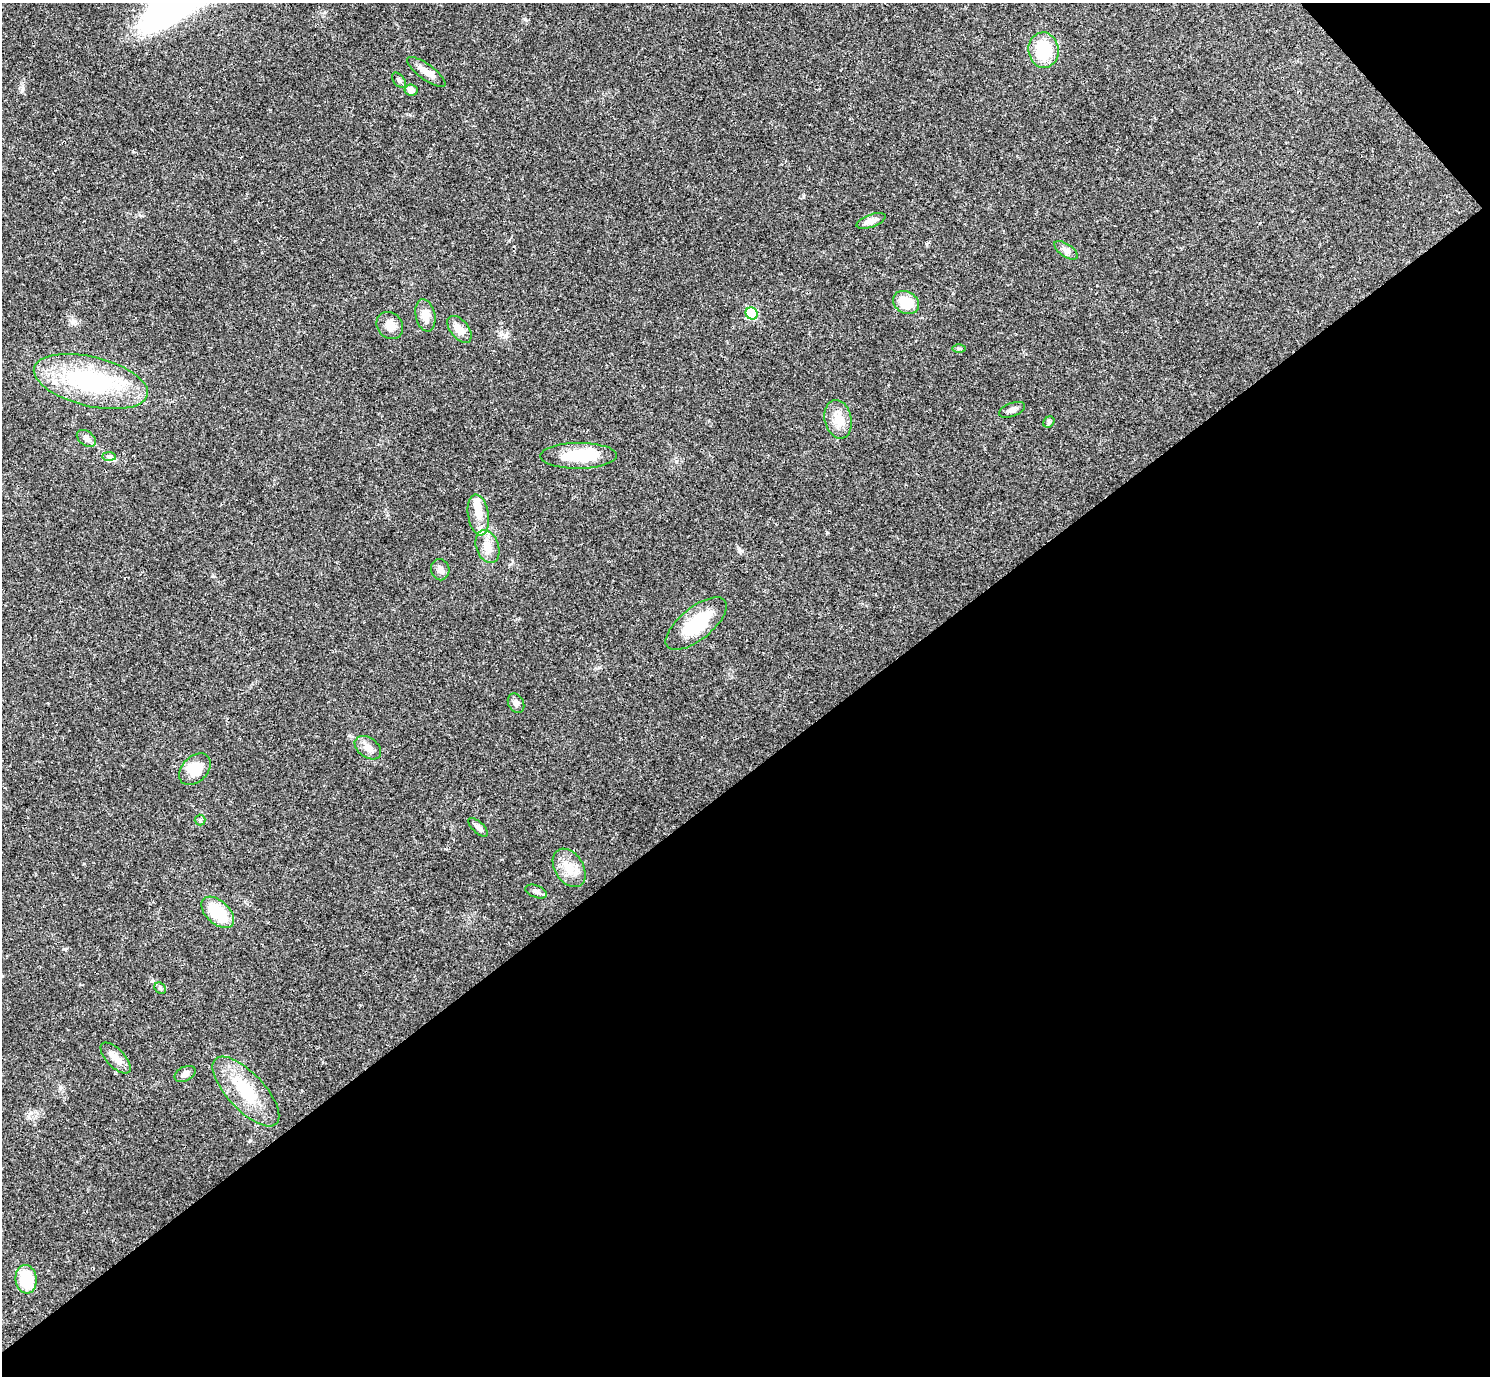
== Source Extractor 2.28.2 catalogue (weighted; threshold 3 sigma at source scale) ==
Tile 12 of 4 x 4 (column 4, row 3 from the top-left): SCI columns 4463-5950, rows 1531-2904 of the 5953 x 5950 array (HDU 1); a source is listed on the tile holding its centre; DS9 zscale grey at full resolution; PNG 1492 x 1378 px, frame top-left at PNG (2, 3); each listed source drawn as its Kron ellipse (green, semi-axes under 4 px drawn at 4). Shown black and unused: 45% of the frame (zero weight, under 3 of 4 exposures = <1% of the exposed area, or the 3 px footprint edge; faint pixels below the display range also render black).
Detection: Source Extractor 2.28.2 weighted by HDU 2 'WHT'; one run over the whole footprint, this tile lists its part. Background 0.0361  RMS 0.0026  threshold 0.0118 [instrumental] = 3 sigma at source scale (4.5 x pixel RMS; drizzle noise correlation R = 1.50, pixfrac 1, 0.05/0.05 arcsec/px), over >= 5 px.
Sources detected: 41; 1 inside a brighter object's white glare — neither listed nor drawn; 4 inside a brighter listed object's ellipse — not listed separately; the other 36 listed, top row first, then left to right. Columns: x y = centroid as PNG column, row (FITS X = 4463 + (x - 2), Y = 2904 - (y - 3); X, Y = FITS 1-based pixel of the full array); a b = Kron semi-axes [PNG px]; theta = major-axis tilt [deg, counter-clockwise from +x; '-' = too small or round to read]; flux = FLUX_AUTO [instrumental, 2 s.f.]
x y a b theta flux
1043 50 18 15 -84 11
426 72 23 7 -36 2.6
399 80 9 5 -50 0.64
411 90 6 5 - 1.5
871 221 15 6 20 2
1066 250 13 6 -34 1.2
906 302 14 11 -31 5.8
752 313 6 5 - 14
425 315 16 9 -78 3
390 326 14 12 -48 2.9
459 329 15 9 -51 2.8
959 349 6 4 0 0.38
91 381 58 24 -13 35
1012 410 13 6 20 1.2
838 419 20 13 -77 4.1
1049 422 6 5 - 0.45
86 438 10 7 -36 1.2
579 456 38 13 1 12
109 457 7 4 -1 0.58
478 515 21 10 -81 3.4
487 546 17 11 -70 3.1
440 570 11 9 -80 1.2
696 624 37 16 39 14
516 703 10 7 -64 1.1
368 748 15 9 -36 2
195 769 18 12 45 6.3
200 820 5 5 - 0.4
478 827 12 5 -44 1
569 868 21 14 -58 4.8
536 891 11 6 -20 0.96
218 912 19 11 -42 10
160 988 6 5 - 0.43
116 1058 19 9 -46 2.6
185 1074 11 7 27 1.2
246 1091 44 18 -47 12
26 1279 14 10 -82 9.1
Unlisted compact peaks at least as high as the median listed source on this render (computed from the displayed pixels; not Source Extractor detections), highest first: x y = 525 19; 31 1113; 803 197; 739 549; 65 949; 22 90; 213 576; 676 461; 60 1087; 84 864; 387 515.